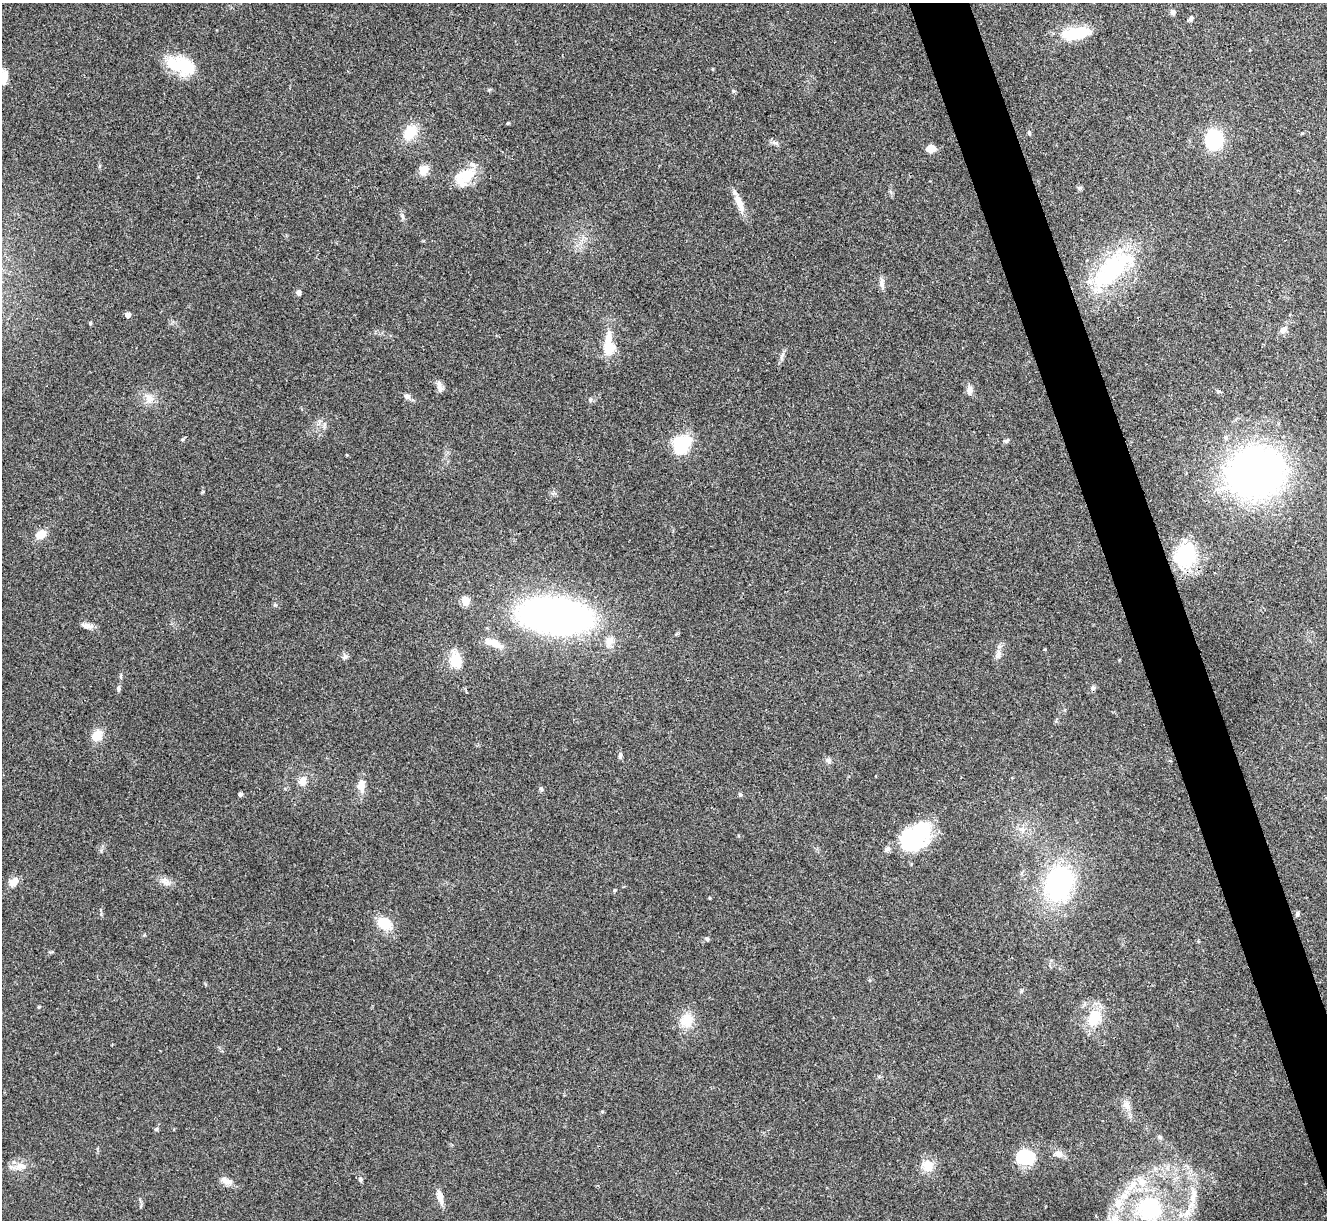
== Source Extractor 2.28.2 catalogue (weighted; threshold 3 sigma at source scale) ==
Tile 6 of 4 x 4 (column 2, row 2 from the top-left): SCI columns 1326-2650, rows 2581-3798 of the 5300 x 5287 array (HDU 1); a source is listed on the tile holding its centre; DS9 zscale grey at full resolution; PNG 1329 x 1222 px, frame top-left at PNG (2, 3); no overlay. Shown black and unused: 4% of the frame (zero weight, under 3 of 4 exposures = <1% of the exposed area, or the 3 px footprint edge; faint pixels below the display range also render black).
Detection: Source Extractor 2.28.2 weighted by HDU 2 'WHT'; one run over the whole footprint, this tile lists its part. Background 0.0571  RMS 0.0056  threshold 0.0253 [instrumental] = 3 sigma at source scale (4.5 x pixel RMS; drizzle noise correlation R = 1.50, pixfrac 1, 0.05/0.05 arcsec/px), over >= 5 px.
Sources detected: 93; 3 inside a brighter object's white glare — not listed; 6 inside a brighter listed object's ellipse — not listed separately; the other 84 listed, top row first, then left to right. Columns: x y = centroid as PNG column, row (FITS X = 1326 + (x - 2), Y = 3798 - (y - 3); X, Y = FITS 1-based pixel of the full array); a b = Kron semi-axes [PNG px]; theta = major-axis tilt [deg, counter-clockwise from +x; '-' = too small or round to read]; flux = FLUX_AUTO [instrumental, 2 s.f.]
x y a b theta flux
1173 12 7 6 - 1.4
1191 19 7 5 54 1.5
1077 33 31 11 10 23
181 65 35 18 -20 25
713 69 5 3 - 0.49
4 76 17 8 90 5.3
733 91 5 4 - 0.95
508 123 5 4 - 0.52
410 132 17 13 53 13
1029 133 6 4 -69 0.84
1214 139 15 13 89 39
774 143 11 4 -22 1.4
931 148 6 6 - 9.5
424 170 13 10 55 5.5
465 175 33 17 33 15
1079 188 7 5 -1 1
739 202 32 7 -67 6.8
402 216 9 5 -76 1.6
1113 268 60 26 41 64
882 283 14 7 -88 2.7
298 292 6 5 - 2
128 315 4 4 - 3.8
1284 330 11 8 38 2.6
610 347 11 6 -83 38
440 387 17 6 -76 2.7
969 390 11 7 86 3.1
407 396 8 6 -19 2.2
149 398 17 11 -62 5.4
590 400 6 5 - 0.94
1006 441 8 5 29 1.1
681 444 19 15 46 30
347 455 4 3 - 0.44
1255 473 56 48 17 230
40 535 14 10 25 5.5
1184 555 30 24 -86 35
465 601 5 5 - 17
275 605 5 5 - 0.76
555 616 43 21 -4 380
88 626 16 6 -7 2.8
609 641 13 11 35 4.6
493 643 21 8 -19 8.4
998 655 13 8 84 3.1
345 657 8 6 55 1.7
455 660 18 14 -75 12
121 676 6 4 71 0.74
118 688 8 5 -85 1.1
1093 688 7 6 - 1.3
97 735 14 11 54 7.6
620 756 8 5 83 1.4
828 760 7 7 - 1.7
302 781 11 9 78 4.7
361 785 13 8 -89 6.4
541 789 6 5 - 0.98
240 794 4 4 - 1.5
740 795 6 5 - 0.83
1022 829 10 6 0 2.6
910 837 35 21 53 30
165 881 16 8 -47 3.5
13 882 10 8 46 5.4
1058 884 38 31 73 76
614 890 4 4 - 0.67
709 898 4 2 - 0.48
1297 913 6 5 - 1.1
384 923 19 16 -22 11
707 939 6 5 - 1
1094 1018 25 19 64 16
686 1020 21 18 87 10
1126 1105 14 9 -43 4
602 1111 5 3 - 0.53
157 1129 6 4 71 0.79
1160 1137 7 5 -17 1.1
1058 1154 11 8 -34 3.7
1025 1157 19 13 -2 26
21 1166 15 10 6 5.6
928 1166 18 16 -69 7.7
361 1179 8 4 -82 0.97
224 1180 14 8 -48 3.5
1141 1182 15 11 -61 8.1
1124 1196 13 9 26 5.6
440 1197 15 6 -74 5.5
141 1206 6 4 71 0.74
1150 1209 11 10 - 66
1187 1213 18 8 60 6.6
1115 1220 23 10 73 11
Isophote crosses this tile's border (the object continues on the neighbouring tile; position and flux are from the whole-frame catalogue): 3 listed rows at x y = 4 76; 1150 1209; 1115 1220
Unlisted compact peaks at least as high as the median listed source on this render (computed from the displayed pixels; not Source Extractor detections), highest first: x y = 90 323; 39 1007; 183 439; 781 358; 1045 649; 203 491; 101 851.